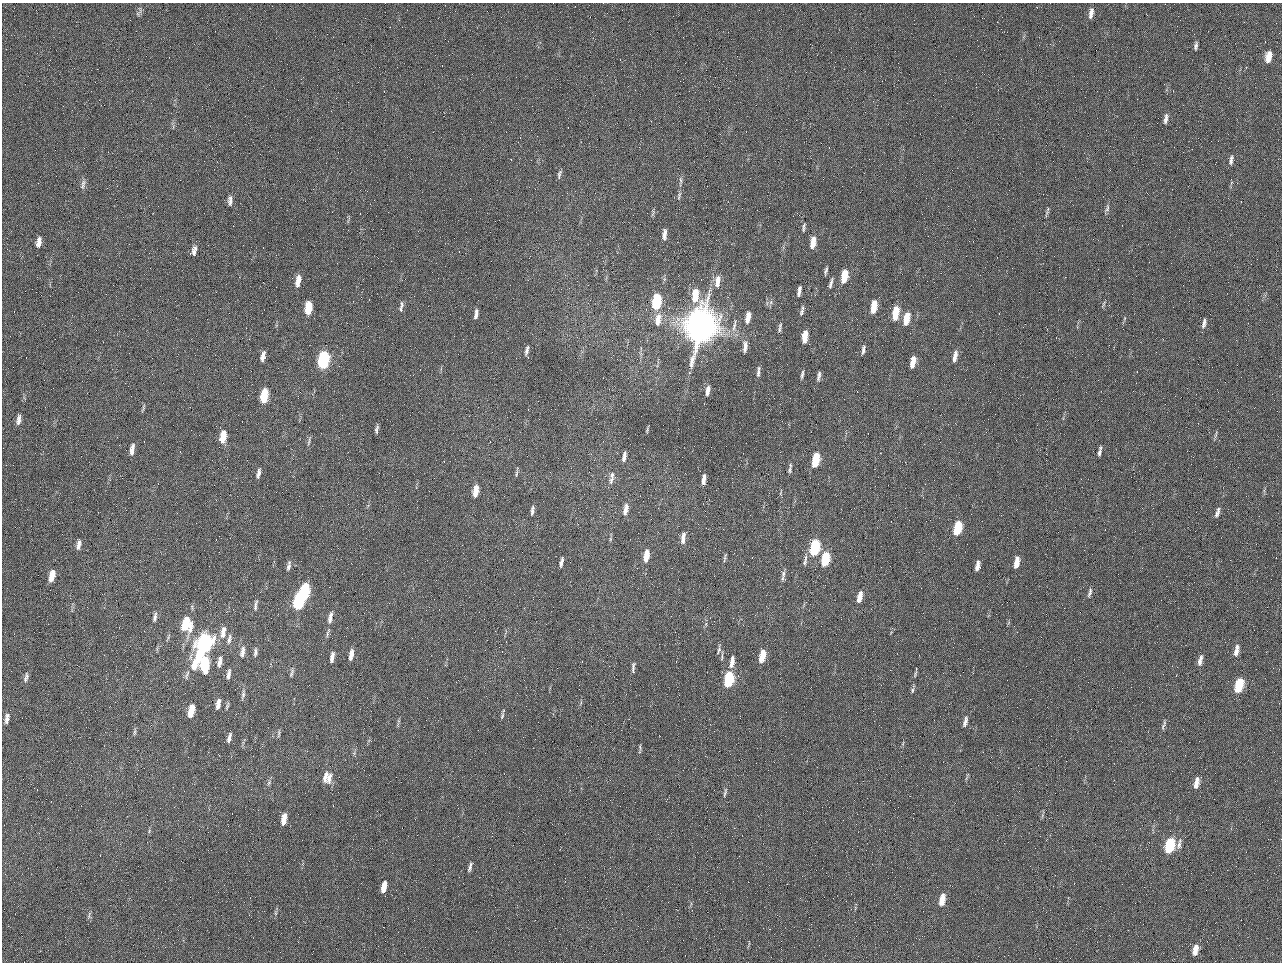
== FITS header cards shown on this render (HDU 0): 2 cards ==
NAXIS1  =                 1280 / length of data axis 1
NAXIS2  =                  960 / length of data axis 2

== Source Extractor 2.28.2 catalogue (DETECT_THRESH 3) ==
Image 1280 x 960 px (HDU 0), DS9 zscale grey, 1 PNG px = 1 image px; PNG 1284 x 964 px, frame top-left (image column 1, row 960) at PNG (2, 3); no overlay
Background 2560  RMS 180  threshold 555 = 3 sigma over >= 5 px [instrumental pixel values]
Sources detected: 153; all 153 listed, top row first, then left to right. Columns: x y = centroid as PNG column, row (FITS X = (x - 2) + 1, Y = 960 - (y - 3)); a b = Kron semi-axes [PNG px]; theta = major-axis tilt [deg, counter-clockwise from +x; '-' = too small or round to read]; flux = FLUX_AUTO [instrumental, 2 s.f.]
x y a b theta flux
1091 13 12 5 80 7.3e+04
138 14 6 4 -71 2.0e+04
1196 46 10 5 77 3.5e+04
984 50 2 2 - 6.4e+04
1268 57 12 7 78 1.7e+05
1166 119 13 5 78 5.5e+04
1231 160 11 5 79 4.8e+04
559 174 11 4 72 3.3e+04
680 181 16 4 87 3.8e+04
83 184 15 6 76 5.2e+04
679 195 13 5 78 3.5e+04
230 201 13 6 -89 5.1e+04
1107 208 11 5 78 3.8e+04
1048 209 7 4 63 2.1e+04
803 229 9 5 84 2.9e+04
664 234 13 5 85 6.9e+04
39 242 13 6 80 8.3e+04
813 242 12 5 82 1.7e+05
194 250 12 6 81 6.3e+04
826 271 9 3 74 2.9e+04
844 276 11 5 80 3.4e+05
298 281 12 5 79 1.2e+05
717 281 17 7 81 1.2e+05
831 283 14 4 75 4.4e+04
799 291 12 4 80 5.2e+04
695 295 14 6 84 2.9e+05
656 302 12 6 84 9.1e+05
771 302 7 4 72 2.6e+04
1104 304 9 3 69 1.8e+04
401 306 16 5 77 4.4e+04
874 307 11 5 80 3.1e+05
308 308 11 6 83 3.4e+05
802 311 12 5 76 4.1e+04
476 312 6 5 - 3.3e+04
895 313 12 5 81 3.6e+05
476 316 7 5 65 3.4e+04
748 317 11 5 80 1.4e+05
906 319 13 6 77 2.5e+05
658 320 16 7 79 1.3e+05
1204 323 12 5 77 5.0e+04
734 325 20 4 78 6.3e+04
701 326 23 16 74 1.2e+07
780 328 12 4 79 3.3e+04
805 337 11 5 83 2.1e+05
745 347 14 5 86 8.1e+04
527 350 12 4 77 4.2e+04
863 350 12 5 81 3.8e+04
263 356 12 5 77 7.0e+04
955 356 13 5 77 8.4e+04
323 360 12 6 80 1.9e+06
913 362 11 5 78 1.6e+05
758 372 13 4 84 4.4e+04
802 375 11 3 80 3.1e+04
819 376 13 4 78 4.5e+04
708 391 13 5 80 7.2e+04
264 396 11 5 81 4.5e+05
143 408 14 2 74 2.0e+04
18 420 14 6 81 6.9e+04
377 429 8 3 76 3.4e+04
647 430 8 3 79 1.7e+04
986 432 2 2 - 8.2e+03
1216 435 12 2 76 2.1e+04
223 437 12 6 81 2.2e+05
309 441 13 3 81 2.4e+04
132 450 13 5 81 7.9e+04
1100 451 10 3 80 4.1e+04
624 456 11 4 79 5.6e+04
816 460 11 5 79 5.5e+05
790 470 9 5 86 3.3e+04
258 473 11 4 78 4.9e+04
516 474 11 3 82 2.1e+04
612 475 8 6 66 3.7e+04
704 479 10 4 82 8.2e+04
611 480 13 6 69 5.2e+04
476 491 11 5 80 1.9e+05
781 493 6 4 71 1.6e+04
626 509 14 5 78 9.2e+04
532 511 11 4 83 4.3e+04
1217 512 14 5 71 5.1e+04
957 528 11 5 74 6.3e+05
683 538 13 5 82 8.7e+04
610 539 6 4 72 1.7e+04
79 545 13 6 81 5.8e+04
814 547 11 5 79 1.4e+06
646 556 12 5 82 1.9e+05
725 558 13 3 76 2.6e+04
825 559 11 5 79 7.3e+05
805 560 16 5 79 4.9e+04
561 562 9 3 75 5.2e+04
1016 562 11 5 80 1.5e+05
289 566 13 5 79 4.7e+04
977 566 10 4 78 7.8e+04
783 574 11 6 84 4.7e+04
52 576 12 6 76 1.6e+05
305 592 12 5 81 1.4e+06
1090 592 12 4 73 3.5e+04
860 597 12 5 76 1.5e+05
299 601 12 5 81 1.4e+06
256 605 14 4 82 3.8e+04
155 617 13 5 79 4.6e+04
330 618 17 6 79 8.6e+04
186 624 13 9 87 4.6e+05
223 632 16 7 79 1.0e+05
327 634 10 5 89 2.7e+04
229 639 14 5 79 4.5e+04
204 644 22 8 67 3.2e+06
719 650 13 4 75 3.1e+04
1236 650 13 5 77 9.9e+04
242 652 14 6 80 7.3e+04
255 652 11 5 86 3.7e+04
351 655 11 4 80 1.0e+05
762 656 11 5 78 3.1e+05
332 657 11 4 78 7.1e+04
1200 658 7 6 - 4.0e+04
1199 661 9 6 89 5.7e+04
219 662 13 5 81 7.5e+04
732 662 13 5 80 1.0e+05
204 664 12 6 86 6.7e+05
633 667 14 4 87 4.0e+04
292 673 13 4 77 3.1e+04
229 674 11 4 81 5.5e+04
915 674 9 3 81 1.8e+04
26 677 13 5 75 4.7e+04
729 679 11 5 82 1.0e+06
1239 685 11 5 76 6.7e+05
912 690 7 4 82 2.4e+04
243 694 12 5 80 3.7e+04
218 704 10 4 80 8.6e+04
227 706 8 3 69 2.1e+04
191 711 11 5 76 2.7e+05
7 715 7 4 -18 2.7e+04
502 716 9 4 72 2.5e+04
7 720 9 5 86 5.1e+04
965 722 12 5 76 6.1e+04
1164 725 17 4 71 3.7e+04
134 732 10 4 79 2.3e+04
279 734 11 3 86 2.3e+04
229 738 10 3 77 5.0e+04
640 747 11 3 -85 2.2e+04
325 777 15 9 70 1.0e+05
329 778 15 7 84 9.2e+04
269 782 7 4 59 2.6e+04
1196 783 13 5 77 1.0e+05
725 792 15 4 77 3.8e+04
284 819 11 5 82 1.6e+05
1179 844 17 6 79 6.0e+04
1169 845 11 6 77 9.4e+05
470 867 11 4 76 4.3e+04
384 887 11 4 77 1.7e+05
942 900 12 5 78 2.1e+05
275 913 7 4 90 2.0e+04
89 915 13 3 74 2.5e+04
1195 950 11 5 77 1.2e+05